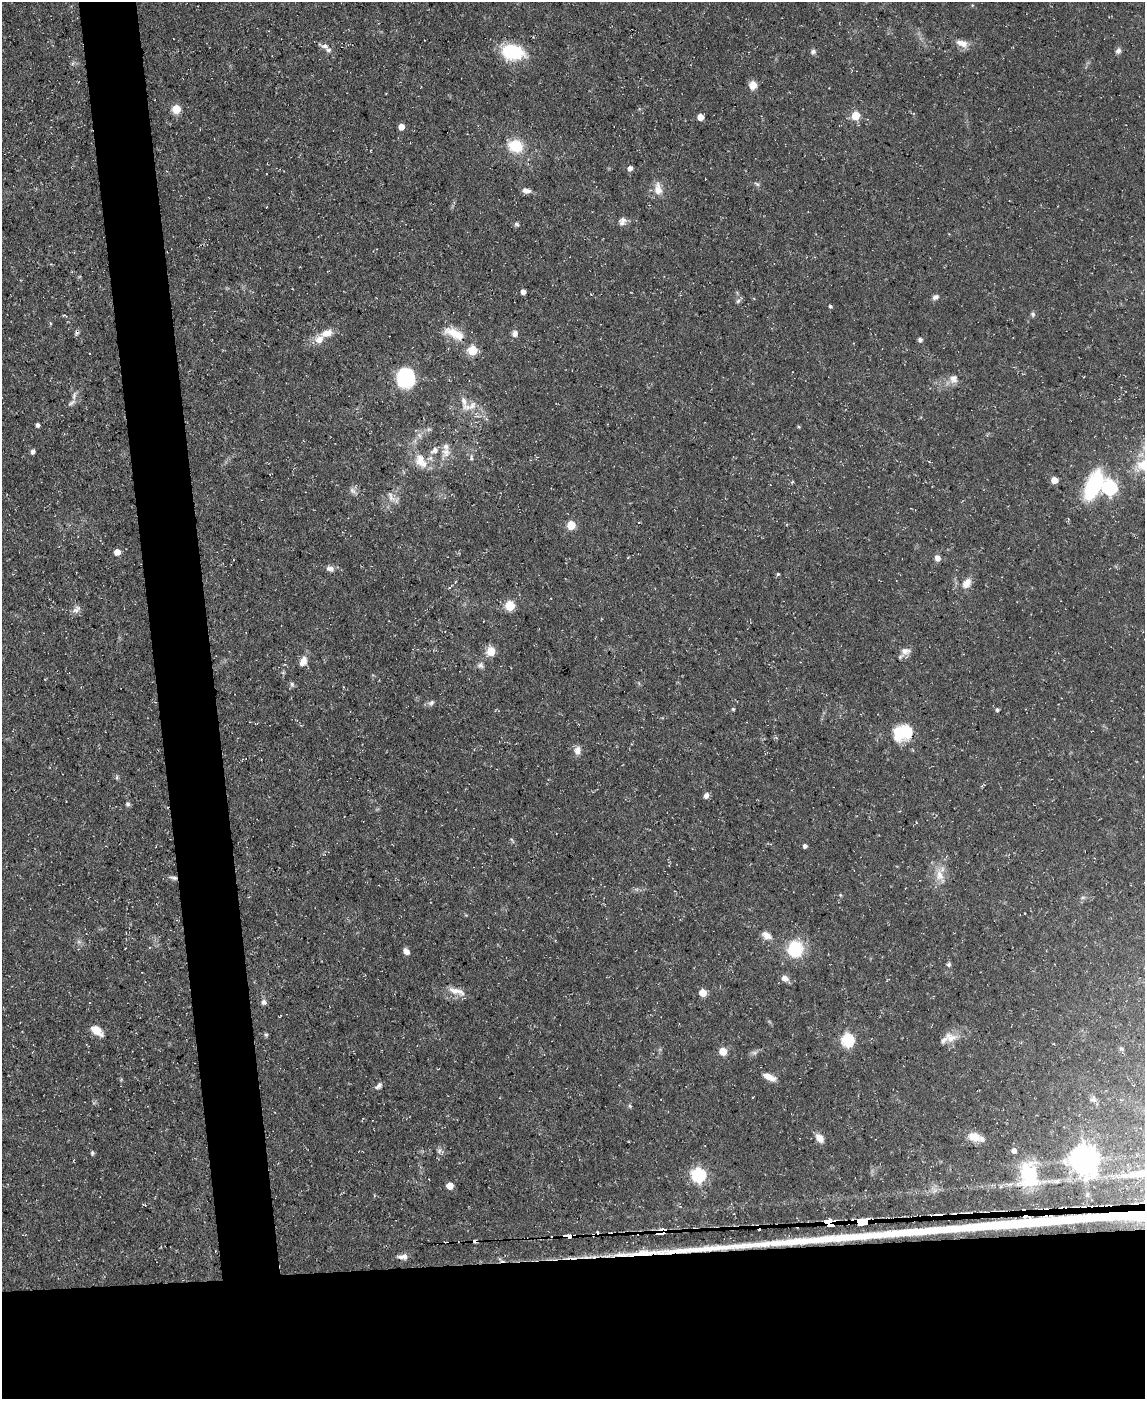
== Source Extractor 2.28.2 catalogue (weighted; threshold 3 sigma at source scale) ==
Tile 11 of 4 x 3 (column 3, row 3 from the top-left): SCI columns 2289-3431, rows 127-1523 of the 4575 x 4549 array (HDU 1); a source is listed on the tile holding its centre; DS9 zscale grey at full resolution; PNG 1147 x 1401 px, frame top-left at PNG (2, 2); no overlay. Shown black and unused: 15% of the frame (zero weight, under 3 of 5 exposures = <1% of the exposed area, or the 3 px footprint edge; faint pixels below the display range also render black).
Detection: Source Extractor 2.28.2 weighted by HDU 2 'WHT'; one run over the whole footprint, this tile lists its part. Background 0.0654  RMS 0.0044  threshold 0.0196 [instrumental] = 3 sigma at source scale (4.5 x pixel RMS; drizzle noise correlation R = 1.50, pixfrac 1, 0.05/0.05 arcsec/px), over >= 5 px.
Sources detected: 116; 8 cosmic-ray / hot-pixel residue — not listed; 8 inside a brighter listed object's ellipse — not listed separately; the other 100 listed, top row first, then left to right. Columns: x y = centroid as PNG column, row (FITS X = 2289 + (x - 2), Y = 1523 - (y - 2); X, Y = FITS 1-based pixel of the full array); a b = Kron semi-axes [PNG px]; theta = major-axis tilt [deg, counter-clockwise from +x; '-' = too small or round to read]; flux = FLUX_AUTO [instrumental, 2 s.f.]
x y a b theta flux
962 43 16 8 -21 3.7
325 46 7 6 - 1.4
813 51 7 6 - 1.1
1118 51 9 6 51 1.4
512 52 24 15 -11 24
753 85 10 9 - 3.4
176 109 5 5 - 16
855 115 5 5 - 15
700 117 5 5 - 4
401 127 5 4 - 4.6
516 146 16 13 -16 12
630 168 5 4 - 2.2
757 184 9 3 -33 0.75
658 189 17 10 -82 4.5
526 190 10 6 -15 2.3
622 221 11 8 73 2.1
517 224 7 5 -27 0.81
523 292 4 4 - 2.2
935 297 8 6 27 1.5
738 301 6 6 - 0.96
830 306 4 4 - 0.74
1033 314 7 5 -64 0.95
50 323 5 3 - 0.48
327 333 14 8 18 4.6
454 333 31 12 -25 9.1
515 333 8 7 - 1.8
920 340 5 4 - 1.3
472 350 5 5 - 20
406 377 15 14 - 43
954 379 12 11 - 3
74 396 11 5 73 1.6
464 401 23 6 -79 3.4
472 406 16 8 47 3.5
37 425 4 4 - 1.3
799 427 5 3 - 0.47
429 429 7 4 18 0.82
419 435 7 4 -71 1
32 452 5 4 - 1.4
446 452 14 13 - 4.3
471 458 7 5 75 0.87
420 459 19 13 85 7
1054 480 5 5 - 6.3
1094 485 26 14 65 40
1110 487 7 6 - 86
352 491 10 6 -44 1.6
391 497 16 7 -63 2.8
571 525 5 5 - 15
117 552 5 5 - 4.8
937 558 8 7 - 2.1
330 568 11 6 -4 2.2
778 574 5 4 - 0.53
967 583 15 10 56 4
509 606 5 5 - 23
76 610 15 7 36 2.1
491 651 5 5 - 15
905 651 14 9 0 2.8
303 661 13 8 63 3.4
480 665 9 7 -20 1.4
292 684 7 5 -69 0.94
431 703 9 7 27 1.3
733 709 4 4 - 0.51
997 710 4 4 - 0.85
904 732 24 19 11 14
577 750 11 8 83 2.6
706 795 6 5 - 2.2
128 804 7 6 - 0.95
805 846 5 5 - 0.97
939 875 16 11 -79 5.5
174 878 11 5 -11 1.4
840 895 5 4 - 0.48
1083 897 6 4 19 0.72
767 935 13 8 -34 3.1
795 949 19 17 87 16
406 951 7 5 -46 2.4
949 965 6 5 - 0.78
785 978 9 7 -28 2.6
455 991 17 9 -10 4.5
702 993 5 5 - 8.9
264 1002 7 7 - 1.4
97 1030 14 7 -40 6
266 1034 5 4 - 0.77
950 1037 18 13 -10 4.8
847 1040 7 6 - 49
723 1051 5 5 - 8.9
769 1077 16 6 -26 3.9
379 1086 10 6 40 1.4
630 1106 6 4 -46 0.56
974 1137 14 10 -13 5.7
820 1138 10 7 -47 3.9
1014 1150 6 5 - 1.6
439 1151 8 3 71 1
92 1153 6 5 - 0.66
1083 1159 9 8 - 610
698 1175 6 6 - 84
1029 1175 23 17 -82 28
450 1186 5 5 - 6.3
861 1221 10 4 3 3000
830 1222 9 4 -9 1100
568 1236 7 4 -9 5.7
403 1257 12 6 1 2.4
Overlapping masked pixels (flux is a lower limit): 4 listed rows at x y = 174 878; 861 1221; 830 1222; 568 1236